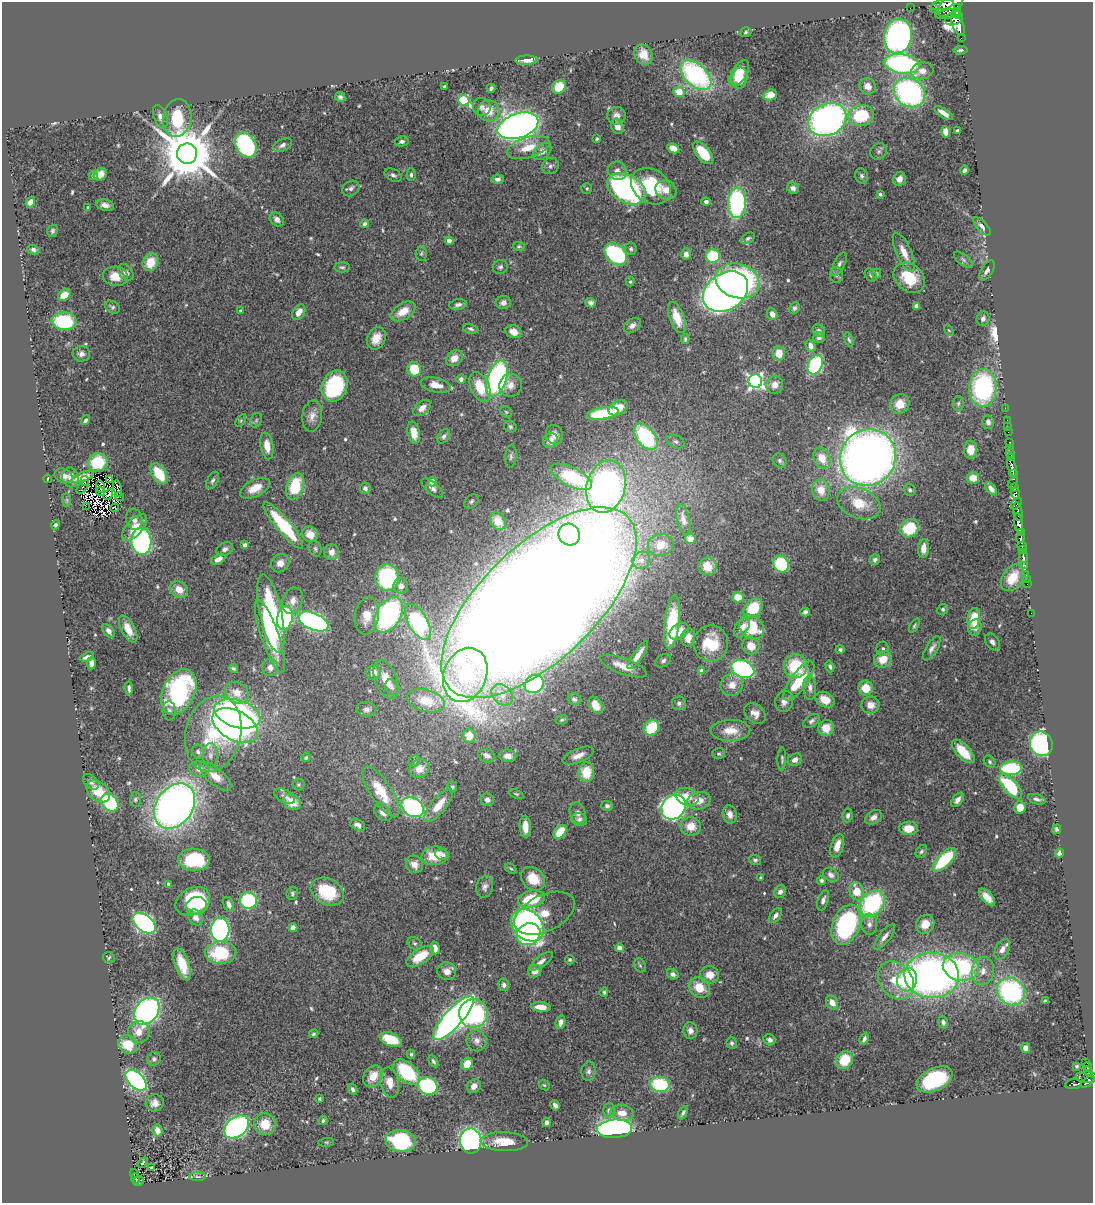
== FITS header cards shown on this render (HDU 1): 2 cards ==
NAXIS1  =                 1091
NAXIS2  =                 1201

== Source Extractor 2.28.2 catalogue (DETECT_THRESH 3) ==
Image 1091 x 1201 px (HDU 1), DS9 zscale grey, 1 PNG px = 1 image px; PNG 1095 x 1205 px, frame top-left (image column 1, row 1201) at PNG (2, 2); each listed source drawn as its Kron ellipse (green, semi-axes under 4 px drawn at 4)
Background 0.696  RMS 0.025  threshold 0.0749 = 3 sigma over >= 5 px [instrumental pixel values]
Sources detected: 579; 9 with non-positive FLUX_AUTO (blend fragments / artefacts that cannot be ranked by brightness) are neither listed nor drawn; of the other 570, the 500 brightest by FLUX_AUTO listed and drawn (70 fainter detections omitted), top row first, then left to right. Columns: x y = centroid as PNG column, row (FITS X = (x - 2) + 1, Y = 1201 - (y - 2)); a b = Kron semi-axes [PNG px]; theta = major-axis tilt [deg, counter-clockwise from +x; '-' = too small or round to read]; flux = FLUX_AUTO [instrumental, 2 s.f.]
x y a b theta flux
942 5 11 5 11 940
950 5 16 8 39 2100
958 7 3 3 - 89
910 8 2 2 - 6
934 8 3 2 - 59
957 13 5 3 - 150
948 14 12 4 9 550
954 18 9 6 22 1000
958 25 11 5 -65 1300
746 32 6 4 18 2.7
898 36 17 13 81 480
961 38 2 2 - 21
960 50 7 4 6 3.7
643 54 11 8 -63 21
526 60 11 4 3 13
902 64 18 9 -9 340
922 71 11 8 12 13
739 73 14 7 59 38
696 75 18 11 -43 270
739 78 10 8 79 23
868 86 9 7 -43 14
444 87 3 3 - 3.5
559 87 7 6 - 46
491 88 4 3 - 3.5
679 92 5 5 - 26
909 93 16 14 -33 330
770 95 7 5 18 28
340 97 5 4 - 3.8
464 100 6 5 - 170
482 107 9 8 - 7
489 111 11 10 - 26
944 113 11 4 -34 12
616 116 9 9 - 11
861 116 12 10 9 100
160 117 12 6 -70 11
177 118 19 14 80 110
827 120 20 15 28 660
518 126 21 12 18 1300
617 126 8 6 -67 12
957 130 3 3 - 3
946 132 6 4 -80 15
597 139 4 3 - 2.3
402 141 7 5 12 5.2
246 145 13 9 -59 260
283 145 10 6 27 6.2
528 147 22 10 17 36
673 148 6 5 - 18
542 151 10 7 39 15
879 151 9 7 46 5.5
703 153 13 7 -50 69
187 154 10 10 - 13000
550 166 9 7 41 5.9
964 170 4 3 - 4.2
617 171 10 9 - 9.8
100 174 7 5 42 13
393 175 9 6 -29 5.1
411 175 6 4 90 3.8
93 176 4 4 - 5.1
861 176 7 6 - 4.6
497 179 6 4 5 5.9
899 179 7 6 - 13
651 186 21 16 -35 93
587 188 5 5 - 2.9
793 188 6 5 - 6.6
351 189 9 7 35 6.7
627 189 21 13 -29 450
666 190 11 9 -28 16
880 194 4 3 - 3
30 202 5 4 - 9.8
706 202 4 4 - 5
737 203 15 9 87 260
105 205 9 5 -10 8.8
88 207 3 3 - 3.1
277 219 8 6 -46 7.9
365 224 4 4 - 4
982 227 11 5 -47 6.6
53 231 6 5 - 3.4
748 238 7 5 32 3.4
449 241 4 4 - 14
519 246 6 4 -9 2.4
631 249 6 5 - 3.7
33 250 6 4 -16 4.3
904 252 21 7 -65 24
421 253 7 5 87 3.4
616 254 13 9 -48 220
686 254 6 5 - 8.8
713 256 7 7 - 78
963 260 11 5 -38 5.1
150 262 9 7 62 34
839 264 13 5 63 6.6
342 267 7 5 0 3.6
500 267 8 7 - 4.8
987 270 11 5 60 7
126 272 9 6 -51 10
877 274 5 4 - 2.5
836 275 8 6 89 5.7
871 275 7 5 -55 3.4
116 276 13 9 -5 25
909 278 17 13 -41 64
738 281 22 17 -17 330
630 282 5 4 - 2.3
725 292 24 18 33 1300
64 295 6 5 - 27
503 303 7 6 - 7.1
591 303 5 5 - 5.3
458 304 9 5 9 6
916 306 4 4 - 13
112 307 8 6 -34 4
794 308 6 5 - 4.1
240 311 3 3 - 2.9
403 311 14 8 31 27
299 312 8 5 56 16
772 314 6 5 - 12
677 317 16 7 -69 32
983 319 7 6 - 6
64 321 12 9 -3 110
632 326 9 6 37 8.3
471 329 8 5 -13 4
949 330 6 4 -58 2.4
819 331 7 5 -41 4.7
513 332 8 6 -20 15
819 337 6 5 - 5
376 338 11 9 66 22
685 339 5 3 - 2.8
849 340 7 4 -73 3.7
811 346 6 4 -68 8.9
779 353 7 6 - 26
81 354 9 8 - 7.9
454 358 9 7 38 14
815 365 10 7 66 210
414 369 7 7 - 46
461 379 4 4 - 5.2
497 379 18 9 72 390
755 381 7 6 - 560
436 385 15 7 -13 19
510 385 11 11 - 13
775 385 9 8 - 13
335 386 16 12 69 160
480 387 16 9 -66 45
983 388 19 13 87 250
958 403 7 5 88 3.5
900 404 10 9 - 25
422 408 10 6 40 12
618 408 10 6 29 31
1005 408 2 2 - 3.3
506 412 6 5 - 2.8
602 413 16 6 10 100
312 416 15 10 81 14
85 420 5 4 - 3.5
241 420 7 4 58 2.8
256 420 7 5 69 3
1007 420 2 2 - 11
988 422 7 6 - 6.9
1008 426 2 2 - 8.4
510 427 6 5 - 3.9
1008 432 2 2 - 17
414 433 11 6 -78 18
554 435 10 8 -68 13
444 436 8 5 56 4.3
646 437 15 9 -52 180
550 441 8 7 - 15
676 442 9 6 -24 6
1010 442 3 3 - 19
267 446 13 6 -81 20
1009 448 3 3 - 42
971 450 9 6 87 20
1010 453 4 3 - 240
511 456 12 5 85 5.5
868 457 29 27 49 1800
1011 457 3 2 - 230
822 458 11 8 -64 29
780 460 7 6 - 4.7
98 462 10 9 - 63
1012 467 10 3 -73 810
1013 473 4 2 - 220
159 474 11 6 -57 61
64 476 9 7 -24 10
70 477 10 8 -72 13
82 477 12 4 21 17
572 477 22 9 -26 100
973 478 6 5 - 20
47 479 4 3 - 2.6
110 480 3 2 - 3.5
213 480 9 5 61 4.7
85 481 5 3 - 3.2
432 482 5 4 - 24
1013 482 7 4 68 100
100 486 6 3 -80 3.8
295 486 14 8 70 71
83 487 8 2 53 3.1
606 487 27 19 75 750
1015 487 4 3 - 130
117 488 8 3 -79 6.3
255 488 16 8 26 28
365 488 6 5 - 5.7
432 488 13 6 -40 7.8
991 489 7 4 -50 8.2
821 490 10 8 -78 24
910 490 6 6 - 4.3
100 492 5 3 - 3.5
1016 493 5 4 - 270
108 495 5 4 - 2.3
120 497 5 2 - 3.7
67 500 7 4 -89 2.9
471 501 8 6 45 4.3
859 503 22 15 -22 44
1016 504 7 3 47 150
86 506 3 3 - 120
115 508 4 2 - 3.2
1018 512 9 3 -78 200
134 519 10 8 -79 11
683 519 16 6 -77 12
498 521 9 7 -59 18
1019 523 10 4 -81 1200
56 525 5 4 - 3.6
283 525 29 7 -50 130
135 527 16 8 48 26
909 528 10 8 34 60
1021 533 2 2 - 32
310 534 8 7 - 21
569 534 11 10 - 240
1020 538 5 3 - 210
690 539 5 5 - 12
141 541 14 10 -84 360
245 545 4 4 - 7.8
661 545 13 11 16 23
1022 546 5 2 - 230
923 548 9 5 87 17
225 549 9 6 29 5.6
315 549 8 6 -72 4.1
1023 550 3 2 - 52
332 552 8 7 - 11
1023 556 6 3 -78 240
218 559 7 5 27 11
641 560 9 8 - 9.7
875 560 5 5 - 4.6
280 563 10 8 45 14
781 564 9 7 -59 89
1025 565 3 3 - 130
708 566 9 8 - 32
1026 574 4 3 - 42
387 578 13 12 - 200
1012 578 15 9 55 40
1026 579 3 2 - 6.3
1027 584 2 2 - 6
401 586 7 7 - 12
179 589 9 7 -38 19
738 597 6 5 - 21
293 601 14 10 71 14
539 603 124 57 44 9400
753 608 11 8 47 69
943 609 5 5 - 3.1
805 612 4 4 - 4.5
271 613 40 11 -78 210
1031 613 2 2 - 6.2
389 615 19 12 59 360
367 616 19 12 82 30
285 618 12 7 78 220
974 619 11 6 82 55
313 621 16 8 -23 410
418 622 20 9 -60 290
672 622 27 7 83 100
914 626 8 4 61 2.8
751 627 13 11 -43 72
975 627 8 6 72 9.2
742 628 11 6 57 17
128 629 15 7 -61 20
109 631 8 5 -53 8.2
679 631 10 7 36 24
270 636 38 9 -71 95
688 638 9 7 77 18
992 642 9 6 -56 8.2
711 643 18 17 - 72
751 646 9 8 - 22
932 648 14 5 59 8.4
883 649 7 6 - 4.1
840 650 4 4 - 3.2
638 655 16 5 56 18
87 657 7 3 21 5.5
883 659 9 8 - 26
663 661 8 6 33 5.2
91 663 6 4 -89 8.4
624 666 25 8 -20 28
795 666 12 11 - 77
830 666 6 4 -73 4
270 667 8 8 - 9.5
233 668 5 3 - 3
743 669 12 8 -24 300
701 671 4 4 - 14
374 672 7 7 - 11
465 675 28 21 68 180
386 679 20 11 -69 26
799 681 23 8 54 75
534 684 10 8 38 140
732 685 12 11 - 20
392 687 8 6 -69 5
129 688 6 3 -83 5.4
810 688 12 6 -87 9.9
866 688 7 7 - 32
179 692 24 16 64 290
237 693 12 10 -31 21
502 695 12 9 -47 16
574 699 7 5 -24 3.4
825 700 10 7 -27 23
426 701 19 11 -14 45
784 701 11 8 72 10
679 703 7 7 - 5.5
596 705 9 6 -56 27
870 705 9 8 - 16
367 709 10 7 -3 8.1
169 711 9 6 -86 5.8
755 713 12 8 -43 13
237 714 24 13 -17 480
562 720 6 4 20 2.7
811 721 9 5 33 5.1
235 726 24 14 -28 680
651 728 8 7 - 83
826 728 8 7 - 24
730 730 20 10 1 27
213 734 38 27 77 150
469 736 7 6 - 28
1041 744 12 11 - 330
963 751 15 7 -47 41
198 752 7 5 -79 4.7
719 754 6 5 - 3
210 755 12 7 89 9.2
487 756 8 6 -25 9.4
508 756 9 6 -7 11
578 756 17 7 22 15
306 758 4 4 - 2.5
782 759 11 3 89 3.1
795 760 7 5 28 10
414 761 6 5 - 3.3
990 762 6 5 - 3.2
1011 768 11 6 3 120
199 769 10 7 -6 12
419 769 10 9 - 18
586 772 10 8 88 47
215 776 20 8 -41 24
91 782 9 6 -44 6.8
298 785 6 6 - 2.7
1010 786 16 7 -49 100
452 787 6 5 - 3.8
98 791 13 9 -40 40
381 792 29 10 -57 45
516 794 7 4 -24 2.6
284 796 11 6 -29 7
687 797 12 8 -20 26
135 799 7 5 88 3.3
1037 799 9 4 -17 5.6
487 800 7 6 - 6.5
957 800 8 5 51 7.2
699 801 12 8 13 20
292 802 9 7 -31 27
110 803 10 7 -47 130
439 805 20 7 50 31
175 806 24 18 54 1200
607 806 6 5 - 4
413 807 12 9 -34 310
674 807 13 11 45 700
1020 807 6 5 - 21
383 812 10 7 -45 9.5
578 813 11 7 -75 7.6
730 814 9 7 -77 11
848 815 7 5 81 5.5
873 817 9 6 34 8.9
579 819 8 6 -15 5.2
358 825 8 5 -27 7.6
691 826 10 9 - 26
525 827 11 5 -86 21
908 828 9 7 2 23
1057 829 5 4 - 3
560 832 8 5 51 39
837 846 12 6 72 17
921 851 7 5 51 3.3
1059 853 5 4 - 5.5
442 854 7 5 -21 5.4
435 856 13 9 6 40
194 860 16 11 0 110
755 860 6 5 - 3.6
944 860 15 6 46 100
414 864 9 8 - 14
511 869 6 4 -40 2.5
831 875 8 6 -34 7.6
761 878 4 4 - 2.5
533 879 13 10 -44 38
821 880 5 4 - 3.5
168 884 4 3 - 2.7
485 887 11 8 76 8.3
856 891 9 7 -73 33
327 892 17 13 -28 73
780 892 6 5 - 6.8
292 893 6 5 - 3.4
987 897 10 5 -47 15
531 899 13 8 12 66
248 900 9 8 - 160
823 900 10 5 73 6.1
193 901 18 13 27 130
872 903 14 11 49 210
229 904 8 5 -67 9.5
197 906 10 8 12 41
545 913 32 18 25 48
775 915 9 5 54 7.7
196 917 8 7 - 10
144 923 13 8 -37 450
869 924 10 8 -85 9.3
925 924 10 8 51 24
527 925 18 14 -44 580
846 925 21 13 69 260
293 928 4 4 - 9
220 930 12 9 86 390
528 934 12 10 29 200
885 937 15 5 52 11
414 943 7 6 - 3.8
435 948 6 4 -75 12
619 948 4 4 - 10
1002 949 11 6 61 11
221 953 15 11 2 89
420 956 15 7 32 40
109 958 6 5 - 2.6
570 960 5 4 - 2.9
541 961 14 5 36 10
182 964 17 7 -71 35
640 965 7 5 -68 3.2
961 967 18 13 -11 230
447 971 9 9 - 13
535 971 7 6 - 13
983 971 14 11 79 18
673 974 6 5 - 6.2
710 975 9 8 - 18
932 975 27 23 -2 880
896 980 21 16 -50 58
907 980 12 10 76 98
504 985 6 5 - 5.1
699 988 11 9 -41 33
1011 991 15 13 -43 270
604 992 5 3 - 2.5
1046 1001 3 3 - 2.7
832 1002 7 5 -59 13
541 1007 10 5 -4 19
147 1011 15 11 51 540
473 1013 14 14 - 270
453 1018 28 9 48 1000
560 1022 7 4 76 9.2
943 1022 6 5 - 5.9
690 1031 8 7 - 8.2
139 1032 11 11 - 19
314 1034 5 4 - 2.9
391 1039 11 6 -21 53
864 1039 6 3 63 4.6
770 1040 6 5 - 5.4
477 1041 10 10 - 10
732 1043 6 5 - 4.3
128 1044 10 9 - 50
1026 1048 5 4 - 13
411 1054 4 4 - 2.6
154 1059 7 6 - 4.4
845 1060 9 8 - 31
433 1061 6 4 -58 3.4
1086 1062 4 3 - 59
467 1064 6 5 - 23
1077 1066 3 3 - 2.4
1088 1066 4 3 - 130
589 1071 10 7 85 6
1088 1071 5 3 - 40
407 1072 16 9 -42 100
373 1076 12 9 54 24
1086 1077 11 5 -1 230
934 1079 19 11 26 160
136 1080 13 7 -45 380
390 1082 15 9 -77 18
1088 1082 8 4 36 330
660 1084 9 7 -9 110
1073 1084 8 5 9 70
544 1085 6 4 -44 2.3
428 1086 10 8 -24 180
474 1086 7 6 - 11
353 1089 6 4 -63 5.1
320 1099 3 3 - 2.6
155 1103 9 8 - 11
555 1105 5 4 - 6.1
609 1110 7 5 89 4.9
622 1113 11 8 -5 16
683 1113 7 3 60 3.7
323 1120 5 4 - 3
547 1122 4 4 - 5.9
265 1124 11 10 - 34
237 1127 14 9 38 390
614 1129 17 9 4 600
157 1130 6 5 - 15
401 1141 15 11 -7 180
471 1141 12 10 -83 620
326 1142 8 4 7 2.3
504 1142 23 9 -2 36
143 1163 6 3 43 4.1
152 1168 3 3 - 3
134 1174 5 2 - 22
197 1177 8 4 -1 3.7
135 1178 5 3 - 67
139 1181 5 5 - 160
At the frame edge (FLAGS 8, measured only in part): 1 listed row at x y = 950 5
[70 fainter detections neither listed nor drawn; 9 non-positive-flux detections neither listed nor drawn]